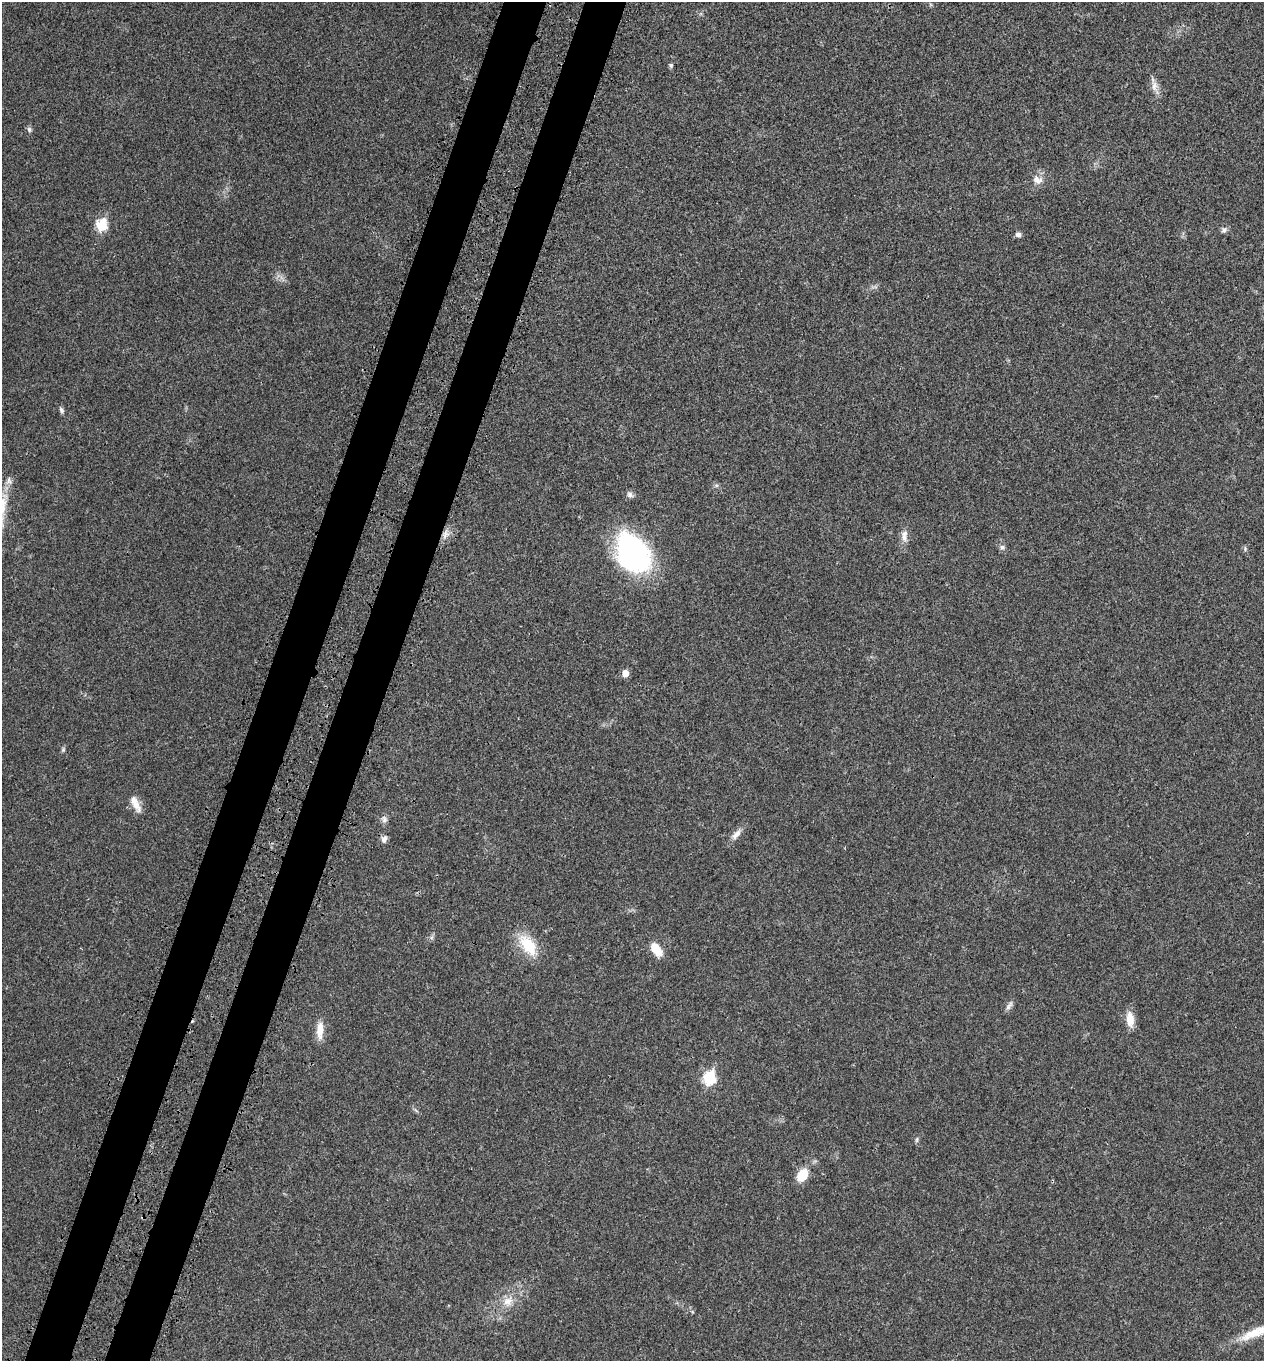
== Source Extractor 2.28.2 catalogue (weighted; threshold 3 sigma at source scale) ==
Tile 7 of 4 x 4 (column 3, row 2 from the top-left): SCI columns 2750-4011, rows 2819-4177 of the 5629 x 5638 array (HDU 1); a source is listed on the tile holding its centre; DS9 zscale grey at full resolution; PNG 1266 x 1363 px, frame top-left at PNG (2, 2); no overlay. Shown black and unused: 7% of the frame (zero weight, under 3 of 4 exposures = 8% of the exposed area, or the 3 px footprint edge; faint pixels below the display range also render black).
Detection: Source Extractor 2.28.2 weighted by HDU 2 'WHT'; one run over the whole footprint, this tile lists its part. Background 0.0234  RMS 0.0034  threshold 0.0154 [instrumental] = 3 sigma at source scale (4.5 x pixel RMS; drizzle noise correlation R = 1.50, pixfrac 1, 0.05/0.05 arcsec/px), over >= 5 px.
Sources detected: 31; all 31 listed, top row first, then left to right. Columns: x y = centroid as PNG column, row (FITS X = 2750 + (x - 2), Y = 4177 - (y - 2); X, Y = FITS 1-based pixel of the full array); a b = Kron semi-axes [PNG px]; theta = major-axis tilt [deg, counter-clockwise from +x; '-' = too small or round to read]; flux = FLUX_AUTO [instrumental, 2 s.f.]
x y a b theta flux
671 65 5 5 - 0.63
1154 86 22 8 -74 2.7
29 129 8 6 -62 0.77
1037 180 14 11 -22 2.9
101 225 8 7 - 16
1224 230 9 7 44 1.1
1018 235 7 6 - 1.1
61 410 8 5 -59 0.85
716 485 7 4 0 0.61
630 495 9 7 -43 1.2
445 534 14 8 65 2.4
904 538 11 8 -67 1.9
1002 547 7 7 - 0.97
1245 549 8 3 -85 0.47
633 553 37 26 -56 70
625 673 6 6 - 3.1
63 749 7 5 70 0.58
134 800 30 9 -66 3.9
384 819 10 8 -67 1.3
736 834 19 8 46 2.5
384 839 10 7 65 1.4
528 945 33 17 -53 11
656 949 18 10 -53 5.3
1009 1006 15 5 55 1.2
1130 1019 20 9 -83 4.2
320 1030 24 9 88 4.2
709 1078 7 6 - 29
917 1140 8 4 81 0.56
802 1175 16 11 59 6.7
508 1301 16 13 56 4.4
1253 1333 40 13 24 9.3
Isophote crosses this tile's border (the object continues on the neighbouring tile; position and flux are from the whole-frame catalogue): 1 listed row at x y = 1253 1333